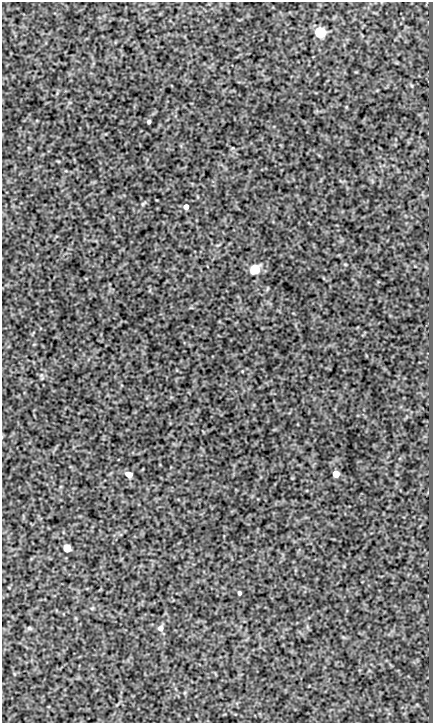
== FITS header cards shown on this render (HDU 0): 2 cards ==
NAXIS1  =                  431
NAXIS2  =                  721

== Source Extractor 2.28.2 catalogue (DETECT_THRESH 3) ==
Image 431 x 721 px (HDU 0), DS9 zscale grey, 1 PNG px = 1 image px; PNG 435 x 725 px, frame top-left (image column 1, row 721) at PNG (2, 2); no overlay
Background 603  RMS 1.1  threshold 3.17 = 3 sigma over >= 5 px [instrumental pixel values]
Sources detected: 11; all 11 listed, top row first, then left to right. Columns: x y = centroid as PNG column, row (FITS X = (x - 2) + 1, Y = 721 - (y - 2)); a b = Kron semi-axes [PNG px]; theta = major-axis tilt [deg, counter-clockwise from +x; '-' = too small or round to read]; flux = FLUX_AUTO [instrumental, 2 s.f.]
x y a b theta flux
320 32 6 5 - 12000
149 122 3 3 - 130
143 203 10 2 35 100
186 207 5 5 - 380
255 269 5 5 - 7900
336 474 5 5 - 1200
129 475 6 5 - 620
67 548 5 5 - 2200
239 593 4 3 - 160
29 628 5 5 - 100
160 628 6 6 - 370